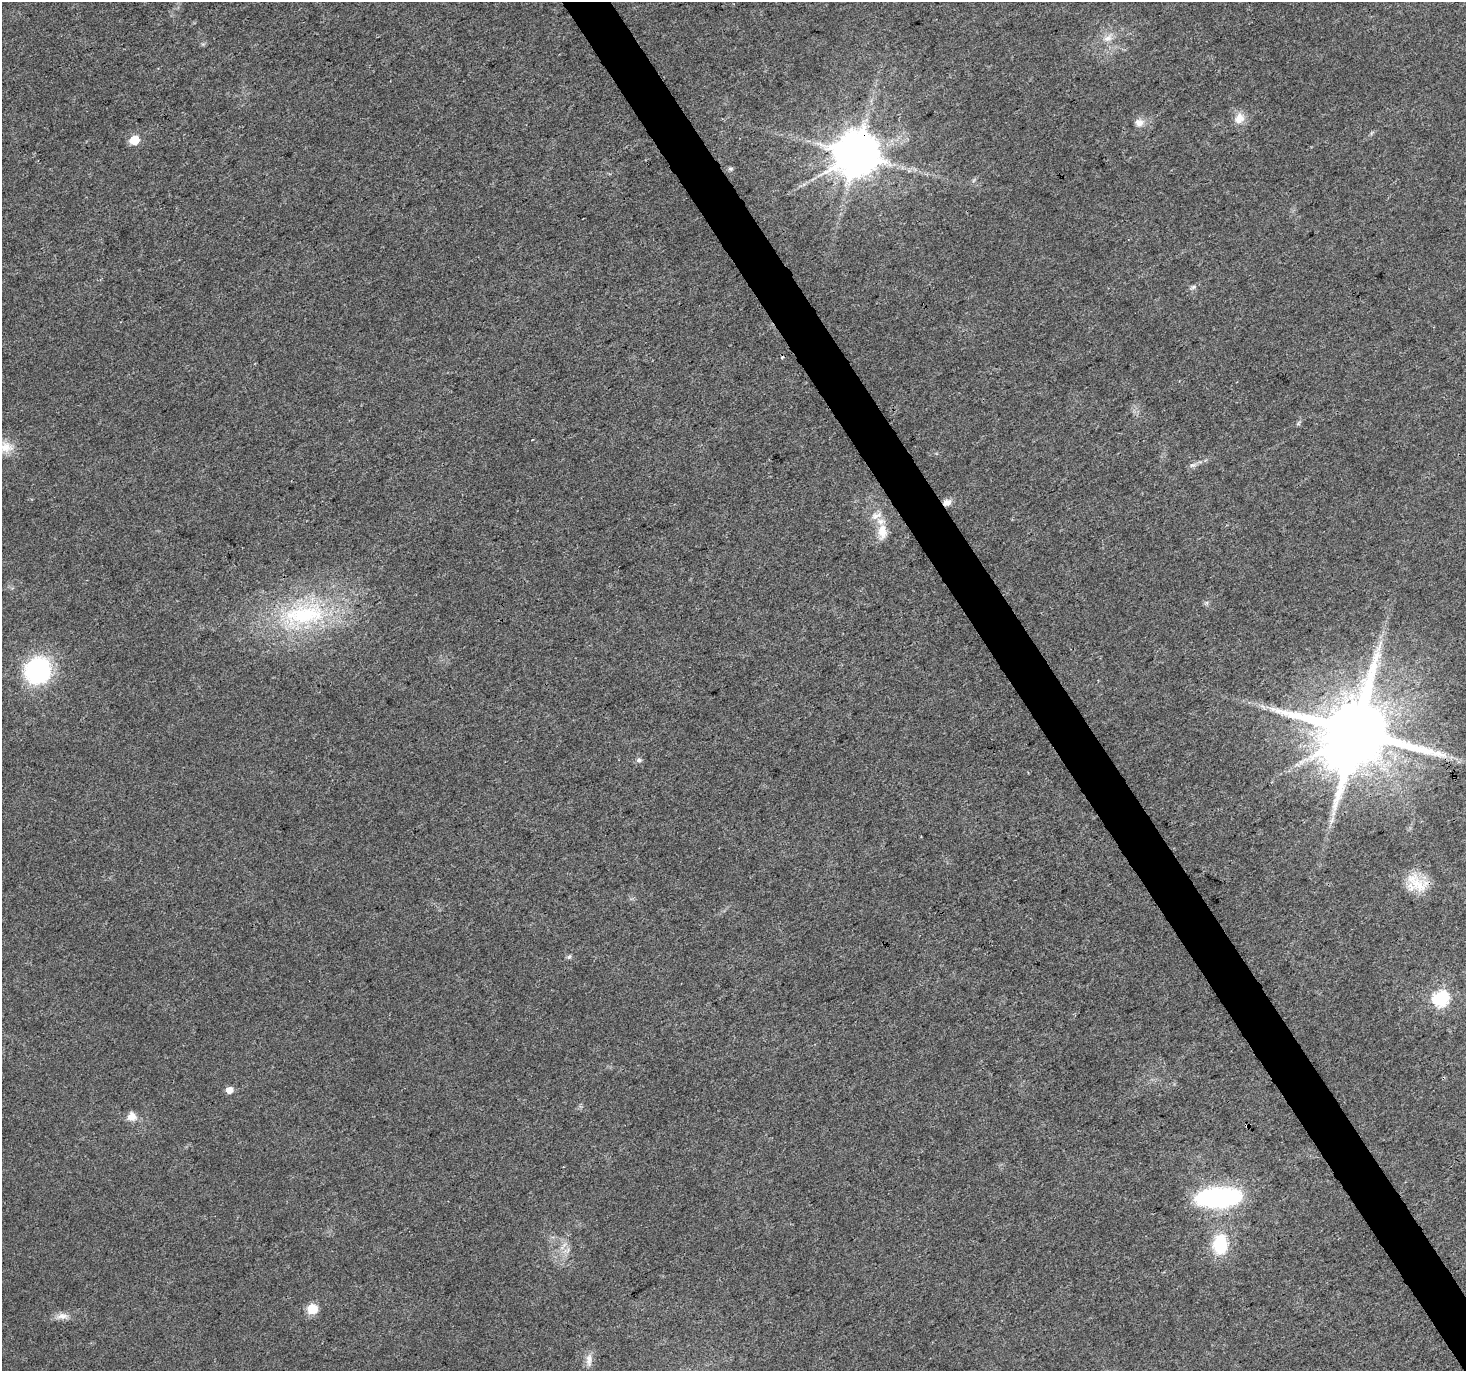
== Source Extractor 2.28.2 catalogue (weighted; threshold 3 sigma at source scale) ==
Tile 6 of 4 x 4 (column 2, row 2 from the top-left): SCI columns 1465-2928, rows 2852-4220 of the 5861 x 5766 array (HDU 1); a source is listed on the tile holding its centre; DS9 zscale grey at full resolution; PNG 1468 x 1373 px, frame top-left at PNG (2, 2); no overlay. Shown black and unused: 3% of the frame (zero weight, under 3 of 4 exposures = <1% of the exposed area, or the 3 px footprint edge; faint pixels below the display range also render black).
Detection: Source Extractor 2.28.2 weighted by HDU 2 'WHT'; one run over the whole footprint, this tile lists its part. Background 0.0257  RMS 0.0034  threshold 0.0154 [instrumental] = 3 sigma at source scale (4.5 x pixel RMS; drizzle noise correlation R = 1.50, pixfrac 1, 0.0396/0.0396 arcsec/px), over >= 5 px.
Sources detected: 34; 1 inside a brighter object's white glare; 1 cosmic-ray / hot-pixel residue — not listed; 1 inside a brighter listed object's ellipse — not listed separately; the other 31 listed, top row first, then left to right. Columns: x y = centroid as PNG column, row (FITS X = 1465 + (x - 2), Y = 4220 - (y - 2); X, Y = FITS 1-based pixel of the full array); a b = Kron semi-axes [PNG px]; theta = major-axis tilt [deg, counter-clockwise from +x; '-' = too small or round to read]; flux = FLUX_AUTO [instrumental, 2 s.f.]
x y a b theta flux
1108 38 13 9 26 2.7
1239 118 15 12 56 3.9
1139 123 11 10 - 2.5
134 140 6 5 - 12
857 154 13 12 - 1600
730 169 7 5 -20 0.65
1193 287 9 5 22 0.93
1298 423 7 4 45 0.57
532 440 3 2 - 0.3
5 447 22 14 -2 5.2
1192 465 7 4 17 0.77
947 502 10 7 17 2.4
882 532 22 12 -88 5.6
304 615 70 31 9 47
37 671 25 23 59 44
1262 706 8 5 -34 1
1356 731 19 17 4 4500
639 760 7 6 - 0.83
1333 813 7 4 -73 0.88
1332 820 7 4 71 0.92
1417 883 35 18 -40 9.8
569 957 7 5 52 0.66
1441 998 7 7 - 75
229 1090 6 5 - 3.3
132 1116 10 9 - 3.2
1247 1126 4 3 - 1
1218 1197 49 20 2 47
1220 1244 21 15 88 16
312 1309 6 6 - 17
62 1316 18 8 -2 2.5
589 1360 19 8 -90 2.5
Overlapping masked pixels (flux is a lower limit): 4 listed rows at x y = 857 154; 947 502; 1356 731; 1247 1126
Isophote crosses this tile's border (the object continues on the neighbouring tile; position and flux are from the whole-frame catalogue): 1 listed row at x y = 5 447